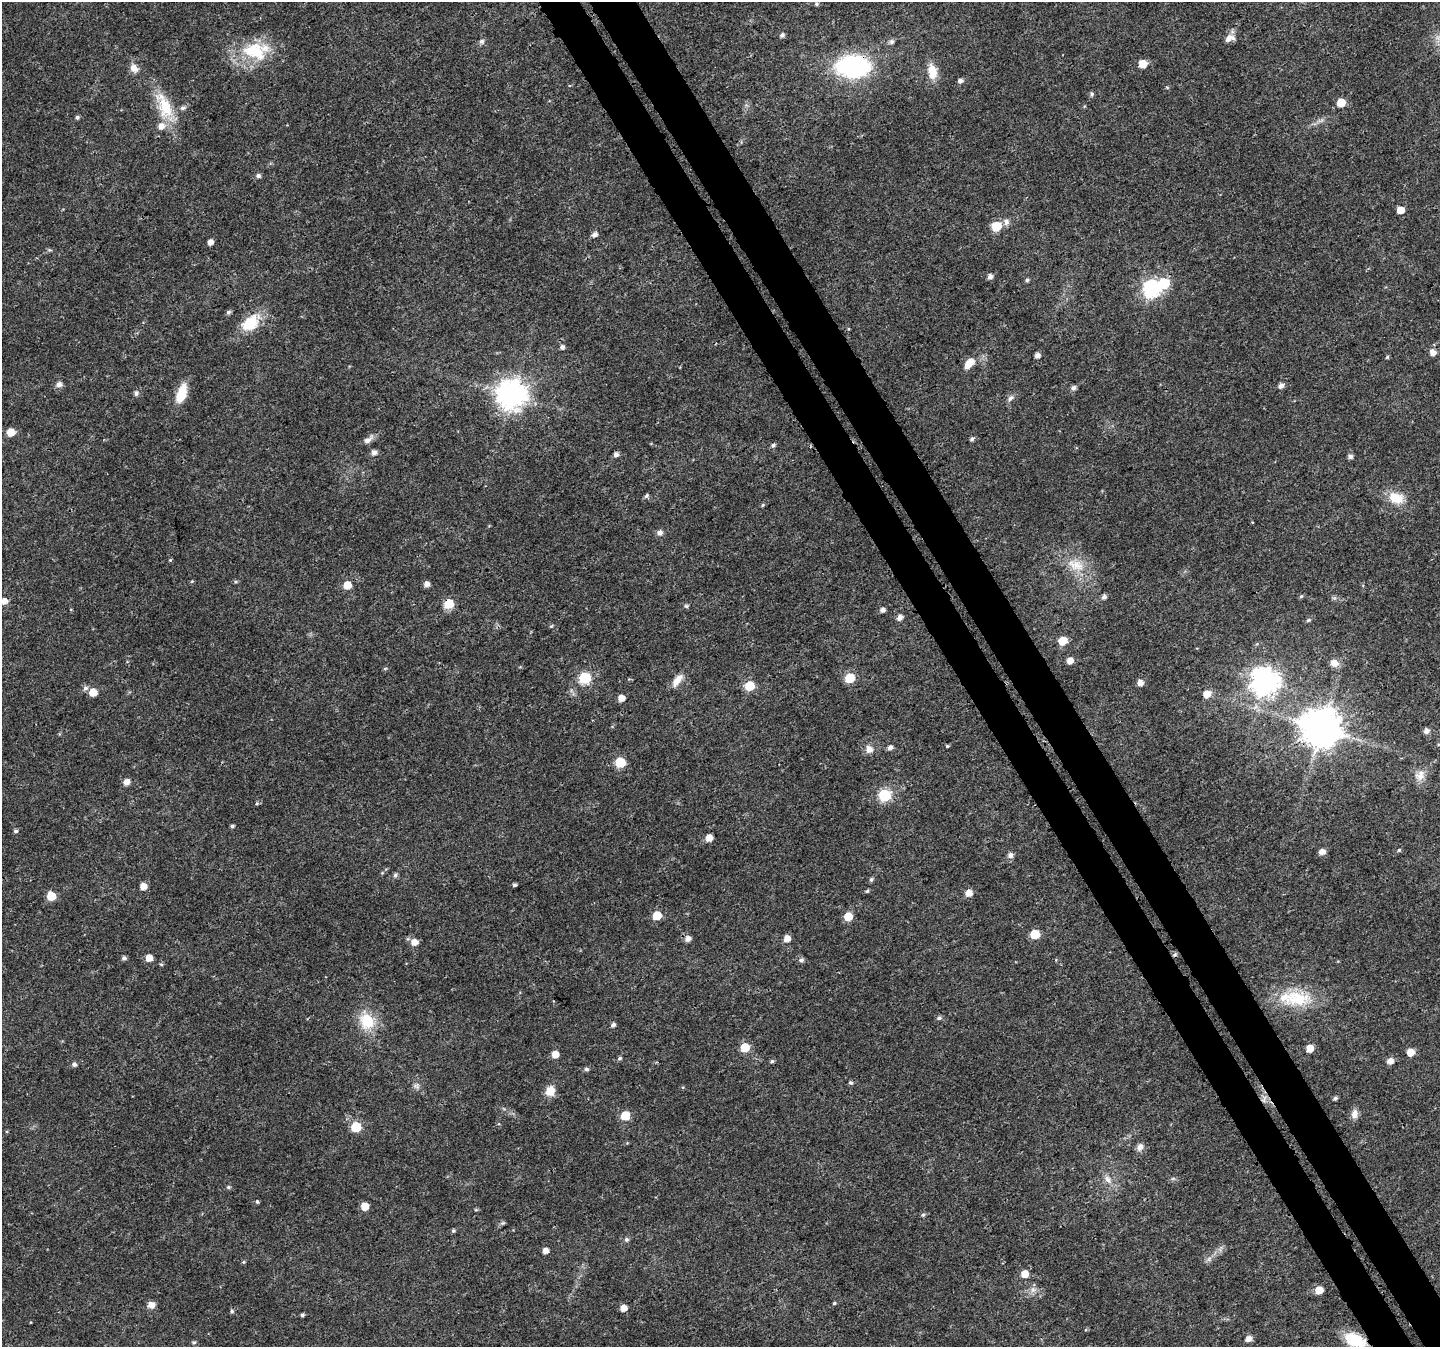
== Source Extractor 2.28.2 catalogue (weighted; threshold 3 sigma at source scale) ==
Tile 6 of 4 x 4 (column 2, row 2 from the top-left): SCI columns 1512-2949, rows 2920-4264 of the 5896 x 5790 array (HDU 1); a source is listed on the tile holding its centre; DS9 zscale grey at full resolution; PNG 1442 x 1349 px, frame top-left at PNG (2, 2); no overlay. Shown black and unused: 6% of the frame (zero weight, under 3 of 4 exposures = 6% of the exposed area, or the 3 px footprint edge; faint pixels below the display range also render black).
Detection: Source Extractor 2.28.2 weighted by HDU 2 'WHT'; one run over the whole footprint, this tile lists its part. Background 0.0134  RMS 0.0028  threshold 0.0125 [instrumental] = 3 sigma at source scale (4.5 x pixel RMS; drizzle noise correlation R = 1.50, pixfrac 1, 0.0396/0.0396 arcsec/px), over >= 5 px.
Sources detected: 160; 2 cosmic-ray / hot-pixel residue — not listed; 2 inside a brighter listed object's ellipse — not listed separately; the other 156 listed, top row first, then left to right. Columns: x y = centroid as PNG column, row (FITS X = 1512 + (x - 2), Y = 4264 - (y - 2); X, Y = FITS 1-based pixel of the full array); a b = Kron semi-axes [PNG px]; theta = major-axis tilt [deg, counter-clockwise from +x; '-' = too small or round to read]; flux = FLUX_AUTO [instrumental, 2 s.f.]
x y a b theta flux
816 4 5 5 - 0.51
782 35 6 5 - 0.77
1229 38 13 8 22 1.8
482 41 8 6 43 0.75
891 42 7 6 - 0.71
256 51 39 24 0 15
1143 64 6 5 - 5.2
853 66 25 16 -3 47
134 68 12 10 -62 2
932 72 18 10 -79 4.6
960 81 6 5 - 1
1092 94 7 5 77 0.54
1341 103 5 5 - 6
164 106 38 17 -67 10
77 117 5 5 - 0.55
258 176 6 5 - 0.83
1400 210 5 5 - 3.8
1006 222 9 7 79 1.2
996 226 6 6 - 10
594 235 6 5 - 1.3
210 242 5 4 - 1.8
49 250 8 3 -5 0.36
990 276 5 5 - 1.3
1027 280 5 4 - 0.54
1164 283 7 6 - 17
1151 289 7 7 - 75
228 312 6 5 - 0.63
250 323 20 14 40 9
562 347 5 5 - 0.86
1433 352 7 6 - 1.8
1037 355 5 4 - 1.3
1387 357 5 4 - 0.36
969 363 14 8 47 3.6
59 384 6 5 - 1.4
1281 385 6 5 - 1.3
1074 388 6 5 - 0.91
136 393 6 6 - 0.79
181 394 20 9 69 7.1
511 395 9 9 - 380
1010 398 9 6 45 0.9
11 432 5 5 - 5.7
972 439 5 4 - 0.74
368 440 16 7 35 1.5
374 452 6 5 - 1.2
616 454 5 5 - 1.1
1350 456 5 5 - 1
646 496 6 5 - 0.62
1396 498 21 14 -19 5.6
763 505 5 4 - 0.34
660 533 7 6 - 1.1
170 560 4 3 - 0.27
1076 565 28 15 -19 6.5
192 581 5 3 - 0.3
235 582 5 5 - 0.42
426 584 5 5 - 1.7
347 585 5 5 - 5.4
1301 596 5 4 - 0.39
1104 597 5 5 - 0.97
4 601 6 5 - 1.8
449 604 6 6 - 11
686 606 5 5 - 0.48
882 610 5 4 - 1.2
900 617 6 5 - 1.6
1309 620 6 4 27 0.47
551 626 5 3 - 0.3
1062 641 6 5 - 7.2
1070 660 5 5 - 2.4
1334 663 10 8 -32 2
385 668 6 3 20 0.31
585 678 6 6 - 26
850 678 6 6 - 13
677 680 18 8 54 2.8
1264 681 10 9 - 310
1140 683 5 5 - 1.8
750 686 6 6 - 10
85 688 7 6 - 0.9
93 692 5 5 - 5.1
1207 694 6 6 - 3.7
621 698 5 5 - 2.5
1322 728 11 11 - 830
1426 731 5 5 - 1.5
1439 745 7 4 0 0.51
947 746 4 4 - 0.35
890 747 6 5 - 1
869 749 9 8 - 1.9
620 762 6 6 - 16
1420 775 16 13 50 2.9
126 782 7 5 42 2
884 795 6 6 - 30
257 803 3 3 - 0.6
232 826 5 4 - 0.48
15 831 6 4 2 0.54
709 838 5 5 - 3
1399 850 4 4 - 0.38
1322 852 6 5 - 1.9
1010 855 6 6 - 1.1
395 875 6 5 - 0.66
871 879 6 4 87 0.53
514 885 3 3 - 0.6
143 886 5 5 - 3
867 891 5 4 - 0.36
969 893 6 6 - 2.7
51 896 6 6 - 8.7
657 915 6 5 - 7.7
848 917 6 5 - 6.8
1035 934 6 5 - 10
787 938 6 5 - 2.4
688 939 7 6 - 1.5
414 942 7 6 - 2.4
124 958 5 4 - 0.78
149 958 5 5 - 3.4
801 960 6 5 - 0.79
161 964 5 3 - 0.3
1297 998 40 22 1 13
939 1018 7 5 26 0.68
367 1021 19 17 -66 8.8
613 1025 5 4 - 0.94
745 1047 6 5 - 9.1
1310 1048 5 5 - 3.4
1411 1052 5 5 - 4
555 1054 5 5 - 3.5
620 1058 6 4 18 0.5
772 1061 5 4 - 0.51
1390 1061 6 6 - 1.8
74 1064 5 5 - 0.85
586 1069 5 5 - 0.68
851 1083 5 5 - 0.52
416 1087 7 4 -20 0.67
550 1091 11 10 - 3.5
1335 1098 5 4 - 0.61
1354 1114 11 8 84 1.8
625 1116 6 5 - 8.6
356 1127 6 6 - 15
1140 1147 10 8 65 1.4
1108 1179 12 8 -58 1.9
228 1187 5 4 - 0.42
257 1202 5 4 - 0.47
365 1206 5 5 - 5.1
923 1215 5 5 - 0.51
502 1223 7 5 2 0.46
453 1231 5 4 - 0.43
626 1239 6 5 - 0.64
545 1251 5 5 - 1.9
1209 1259 7 5 56 0.76
243 1262 5 4 - 0.34
1024 1274 6 5 - 3.6
1033 1290 9 7 -75 1.3
1319 1290 5 5 - 4.5
834 1303 4 4 - 0.34
151 1305 8 8 - 1.7
623 1308 5 5 - 2.6
232 1311 5 4 - 0.53
302 1315 4 3 - 0.47
1249 1339 8 7 - 1.3
1355 1340 18 11 -23 13
194 1342 6 4 1 0.38
Overlapping masked pixels (flux is a lower limit): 4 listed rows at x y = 853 66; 449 604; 1322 728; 1355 1340
Isophote crosses this tile's border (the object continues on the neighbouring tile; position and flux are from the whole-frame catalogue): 2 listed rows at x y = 1439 745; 1355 1340